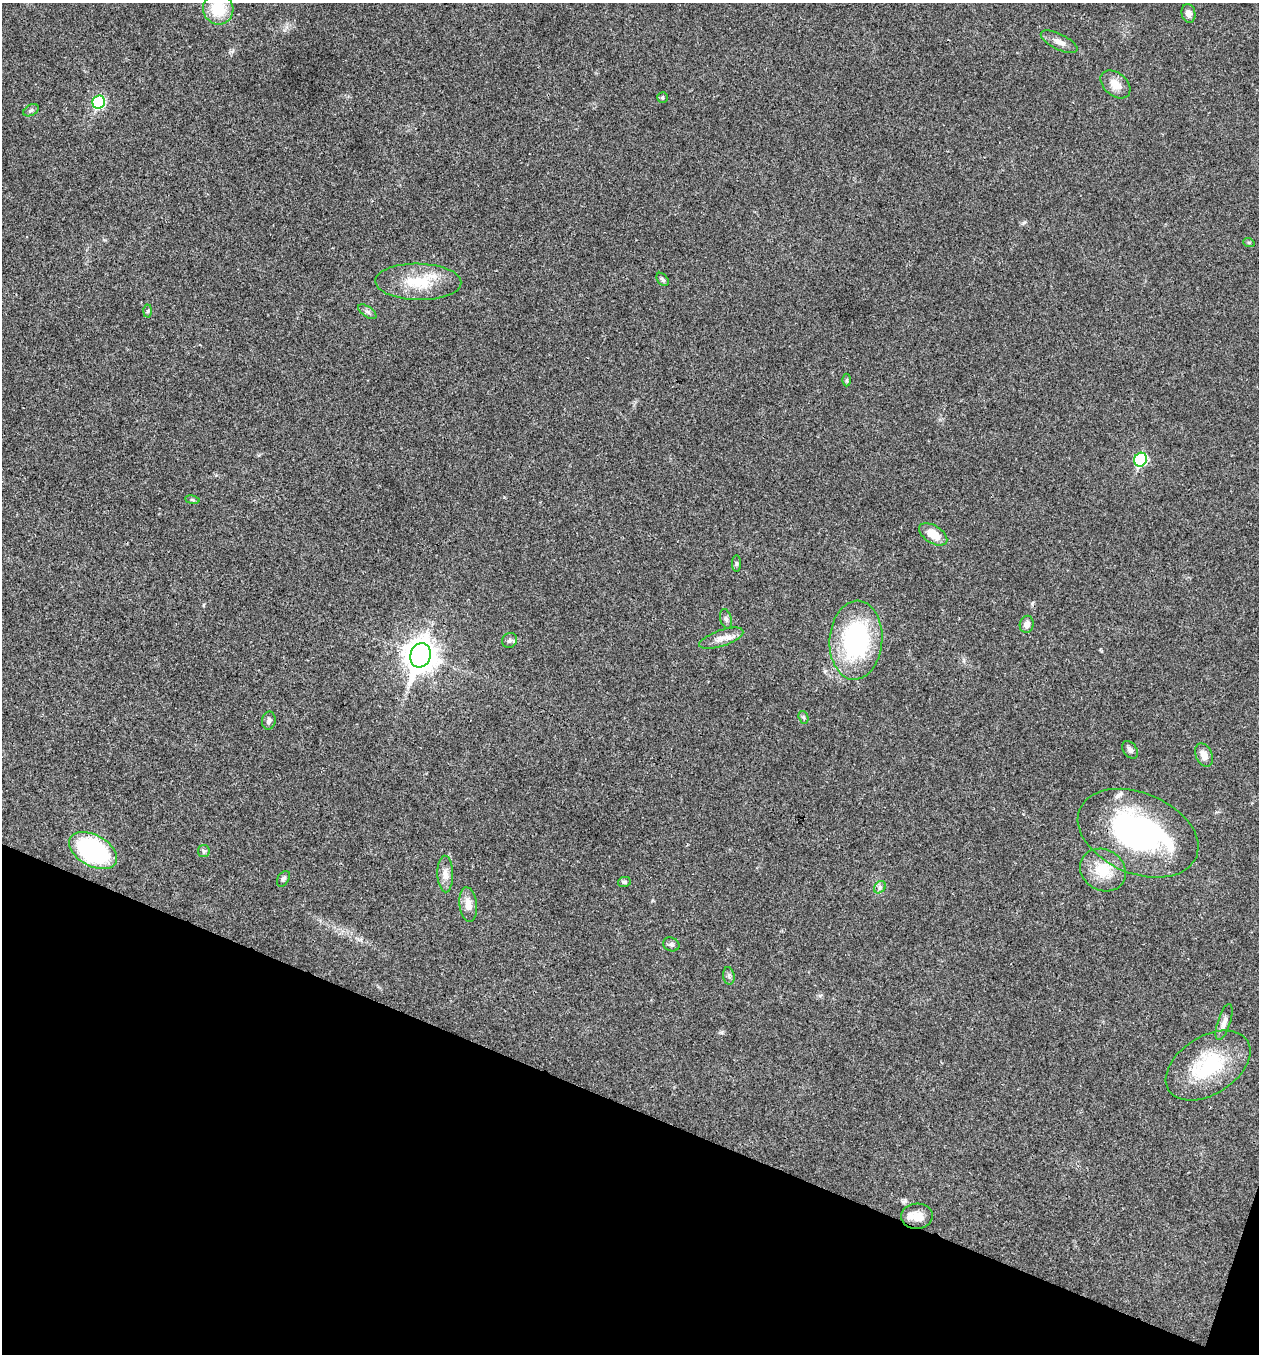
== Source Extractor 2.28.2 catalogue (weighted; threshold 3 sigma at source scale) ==
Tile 15 of 4 x 4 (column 3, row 4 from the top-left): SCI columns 2781-4037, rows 3-1354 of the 5430 x 5417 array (HDU 1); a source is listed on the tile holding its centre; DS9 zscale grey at full resolution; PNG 1261 x 1356 px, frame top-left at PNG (2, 3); each listed source drawn as its Kron ellipse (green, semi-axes under 4 px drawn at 4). Shown black and unused: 19% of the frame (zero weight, under 3 of 4 exposures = <1% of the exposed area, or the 3 px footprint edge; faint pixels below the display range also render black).
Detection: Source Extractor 2.28.2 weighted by HDU 2 'WHT'; one run over the whole footprint, this tile lists its part. Background 0.0221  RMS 0.0041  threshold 0.0182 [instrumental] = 3 sigma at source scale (4.5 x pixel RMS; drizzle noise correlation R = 1.50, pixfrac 1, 0.05/0.05 arcsec/px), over >= 5 px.
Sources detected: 44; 1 inside a brighter object's white glare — neither listed nor drawn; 2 inside a brighter listed object's ellipse — not listed separately; the other 41 listed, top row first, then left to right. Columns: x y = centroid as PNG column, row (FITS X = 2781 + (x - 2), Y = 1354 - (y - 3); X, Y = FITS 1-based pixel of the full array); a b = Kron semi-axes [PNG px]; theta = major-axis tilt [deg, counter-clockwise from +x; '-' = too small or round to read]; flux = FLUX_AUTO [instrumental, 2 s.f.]
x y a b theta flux
218 9 15 15 - 14
1188 13 9 7 -79 2
1059 42 20 7 -27 3
1115 84 17 11 -40 4.8
663 97 5 5 - 0.68
99 102 7 6 - 35
31 110 8 5 29 0.9
1249 243 6 3 -19 0.49
663 279 7 5 -50 0.81
418 282 43 18 -1 16
148 311 6 4 88 0.67
367 312 10 5 -35 1.2
847 380 6 4 90 0.52
1140 460 7 6 - 32
192 500 7 3 -9 0.47
933 534 16 8 -32 6.2
736 563 8 4 -90 0.59
726 619 10 5 -75 1.1
1027 624 8 7 - 2.4
721 638 23 8 19 3.8
509 640 8 7 - 1.3
856 640 39 26 86 55
421 655 12 10 72 600
803 717 6 4 -70 0.67
269 721 9 7 80 1.2
1130 750 10 6 -55 1.3
1204 755 12 8 -66 3.1
1138 833 63 40 -22 89
93 851 26 15 -29 62
204 851 6 5 - 0.85
1103 870 24 20 -30 13
445 874 18 8 -88 3.3
283 879 8 5 58 0.97
624 882 6 5 - 0.72
880 887 7 5 46 1
468 905 17 9 -83 4.1
671 944 8 6 -22 1.1
729 976 9 5 -82 1.1
1224 1022 19 6 72 2.7
1208 1065 47 29 32 31
917 1216 16 12 3 4.7
Isophote crosses this tile's border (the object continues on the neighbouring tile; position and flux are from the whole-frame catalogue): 1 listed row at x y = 218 9
Unlisted compact peaks at least as high as the median listed source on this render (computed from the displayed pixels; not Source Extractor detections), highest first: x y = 722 1032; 1024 222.